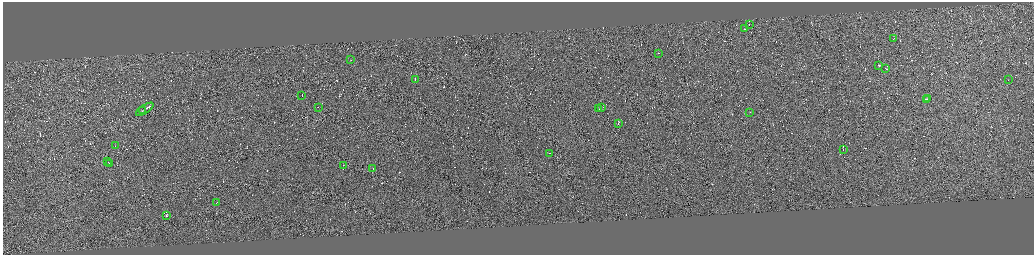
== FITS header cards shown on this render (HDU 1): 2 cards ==
NAXIS1  =                 4125
NAXIS2  =                 1010

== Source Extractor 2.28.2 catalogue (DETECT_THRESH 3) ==
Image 4125 x 1010 px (HDU 1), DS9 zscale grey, zoomed out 1/4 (1 PNG px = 4 x 4 image px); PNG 1036 x 257 px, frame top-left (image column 4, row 1008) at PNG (3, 2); each listed source drawn as its Kron ellipse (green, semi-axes under 4 px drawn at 4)
Background 0.263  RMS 3.9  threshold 11.7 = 3 sigma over >= 5 px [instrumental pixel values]
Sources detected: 676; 648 cannot appear on this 1/4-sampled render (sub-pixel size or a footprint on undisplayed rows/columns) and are neither listed nor drawn; the other 28 listed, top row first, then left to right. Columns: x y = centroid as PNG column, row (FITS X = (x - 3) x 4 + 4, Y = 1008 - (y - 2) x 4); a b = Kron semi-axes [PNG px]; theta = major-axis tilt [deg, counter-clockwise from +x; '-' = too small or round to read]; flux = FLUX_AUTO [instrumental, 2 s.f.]
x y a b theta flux
749 24 3 1 - 31000
744 28 4 1 - 76000
894 38 2 1 - 11000
659 53 2 1 - 20000
350 59 2 1 - 7400
878 65 2 1 - 17000
886 68 3 1 - 20000
415 79 3 1 - 20000
1008 79 2 1 - 16000
302 95 2 1 - 15000
927 98 2 1 - 13000
926 99 2 1 - 32000
318 107 2 1 - 9300
601 107 4 1 - 41000
598 108 2 1 - 30000
144 109 10 1 33 93000
142 110 2 1 - 24000
749 112 3 1 - 18000
618 123 3 1 - 31000
115 145 2 1 - 14000
843 149 2 1 - 22000
549 153 2 1 - 28000
108 161 2 1 - 16000
109 163 2 1 - 18000
344 165 2 1 - 30000
372 168 2 1 - 13000
216 202 3 1 - 22000
166 215 2 1 - 490000
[648 sub-pixel or undisplayed-footprint detections neither listed nor drawn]